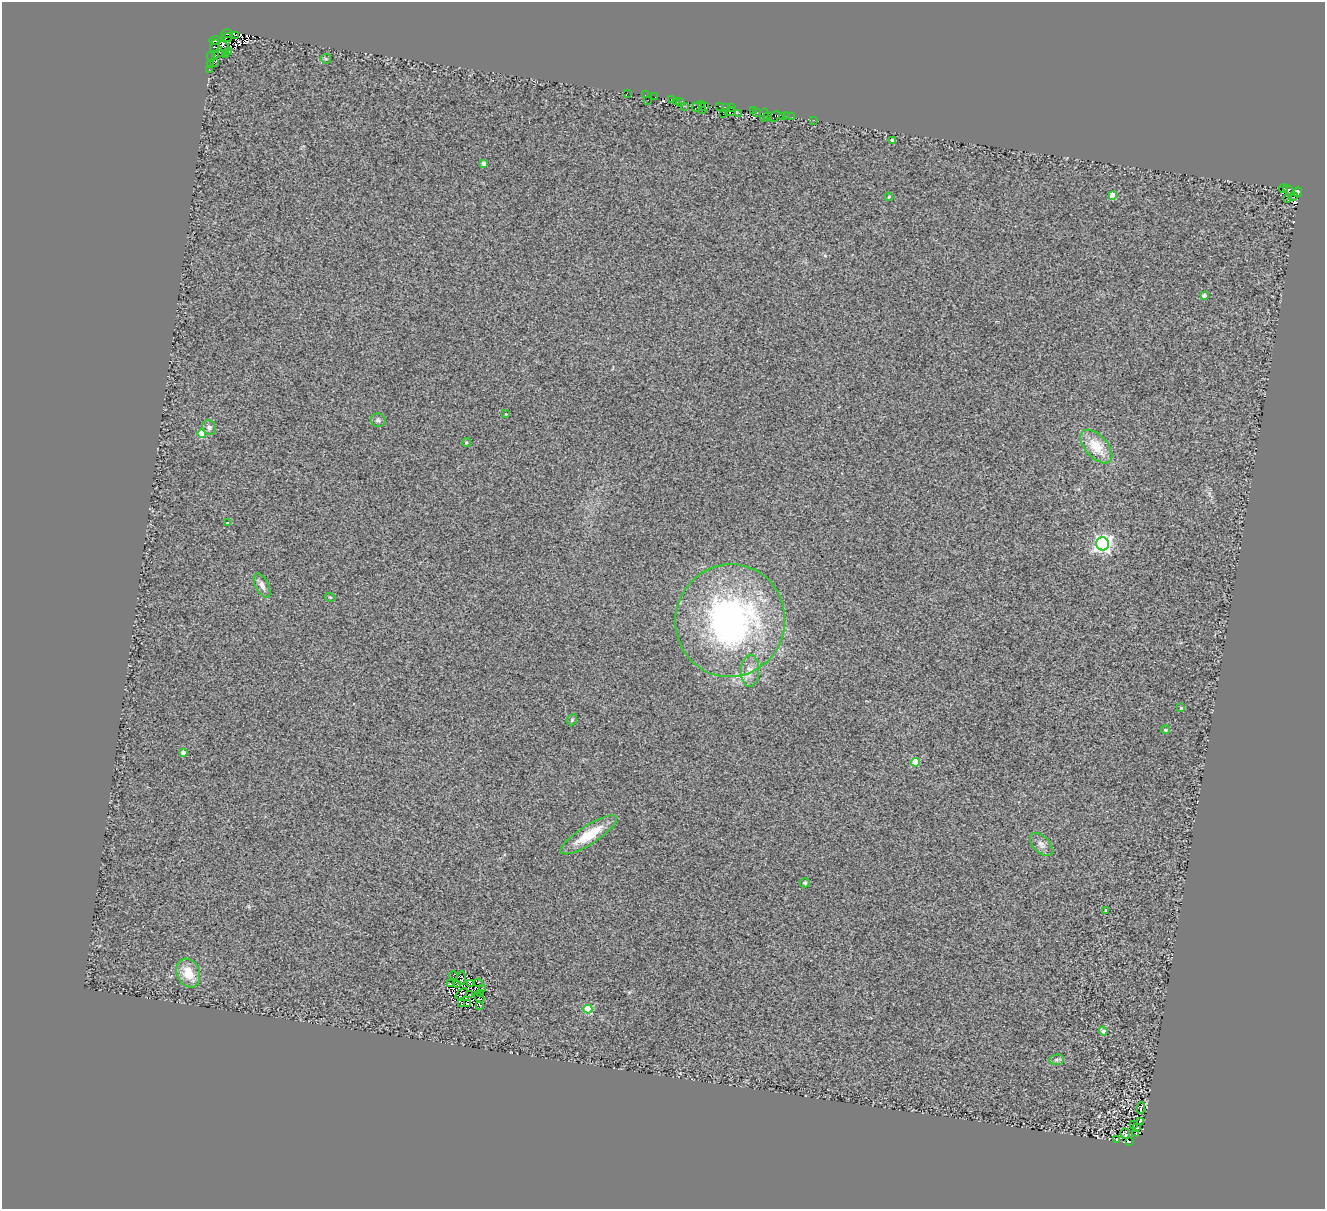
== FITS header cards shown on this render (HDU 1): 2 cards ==
NAXIS1  =                 1323
NAXIS2  =                 1207

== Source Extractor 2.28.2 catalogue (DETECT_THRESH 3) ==
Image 1323 x 1207 px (HDU 1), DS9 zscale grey, 1 PNG px = 1 image px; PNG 1327 x 1211 px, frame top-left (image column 1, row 1207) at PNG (2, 2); each listed source drawn as its Kron ellipse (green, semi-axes under 4 px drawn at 4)
Background 0.363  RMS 0.32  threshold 0.949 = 3 sigma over >= 5 px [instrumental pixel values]
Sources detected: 116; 17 with non-positive FLUX_AUTO (blend fragments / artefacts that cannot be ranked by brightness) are neither listed nor drawn; the other 99 listed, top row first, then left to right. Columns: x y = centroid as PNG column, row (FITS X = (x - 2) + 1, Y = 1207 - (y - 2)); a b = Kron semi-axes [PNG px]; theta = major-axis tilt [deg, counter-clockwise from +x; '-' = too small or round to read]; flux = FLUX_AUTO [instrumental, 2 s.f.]
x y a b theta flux
226 33 5 4 - 1200
236 35 3 2 - 630
227 37 5 2 - 300
215 40 5 3 - 560
215 45 6 3 71 280
224 46 6 2 -43 96
228 51 4 3 - 650
221 54 4 2 - 73
226 54 3 2 - 380
216 55 3 2 - 110
211 57 5 2 - 300
326 59 5 4 - 28
214 63 3 2 - 490
210 65 3 2 - 38
209 69 3 2 - 22
627 93 2 2 - 7.7
645 95 2 2 - 24
655 97 3 2 - 18
671 99 3 2 - 150
648 100 2 2 - 230
676 102 3 2 - 1400
681 103 3 2 - 200
701 104 3 2 - 500
684 106 3 2 - 45
720 106 3 2 - 1200
697 107 5 3 - 15
705 107 3 3 - 730
726 107 4 2 - 45
732 108 4 2 - 1500
703 110 3 2 - 37
753 111 2 2 - 18
730 112 5 3 - 700
757 112 3 2 - 64
739 113 3 2 - 220
723 114 2 2 - 13
764 115 6 3 79 37
774 116 6 2 51 540
787 116 3 2 - 20
768 117 3 2 - 24
783 117 3 2 - 36
792 117 2 2 - 22
814 120 3 2 - 23
892 140 4 4 - 140
484 163 4 3 - 140
1283 188 4 3 - 380
1289 190 6 4 -50 600
1298 192 4 3 - 1000
1112 195 4 4 - 370
889 197 4 4 - 35
1293 197 4 3 - 95
1288 198 3 2 - 57
1204 296 4 3 - 110
506 414 3 3 - 15
378 420 7 6 - 58
209 427 8 6 -58 77
202 434 4 4 - 560
466 443 5 4 - 39
1096 446 20 11 -48 500
227 523 3 2 - 23
1103 544 6 6 - 8500
262 585 13 6 -63 110
330 597 5 3 - 20
730 621 56 55 - 6900
750 671 16 9 87 200
1181 708 4 3 - 43
572 720 6 5 - 32
1165 730 4 4 - 56
183 752 4 3 - 110
915 762 4 4 - 750
589 835 33 9 32 620
1041 844 14 8 -46 120
805 883 5 4 - 29
1106 911 3 3 - 63
188 973 15 11 -67 420
453 975 4 3 - 34
461 978 7 4 89 15
450 983 3 2 - 11
470 983 4 4 - 21
478 983 4 2 - 15
458 985 3 2 - 2.4
482 988 3 2 - 22
462 994 7 2 41 19
470 994 3 2 - 0.21
481 994 2 2 - 20
479 997 6 2 -40 7.5
467 1003 3 2 - 45
462 1004 3 2 - 16
480 1005 3 2 - 47
588 1009 4 4 - 930
1103 1031 4 3 - 140
1057 1060 7 5 7 50
1141 1108 6 2 80 22
1140 1121 4 2 - 19
1134 1125 3 2 - 13
1137 1127 4 2 - 20
1125 1133 5 3 - 22
1136 1133 3 2 - 9.8
1116 1139 3 2 - 11
1129 1142 4 3 - 100
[17 non-positive-flux detections neither listed nor drawn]